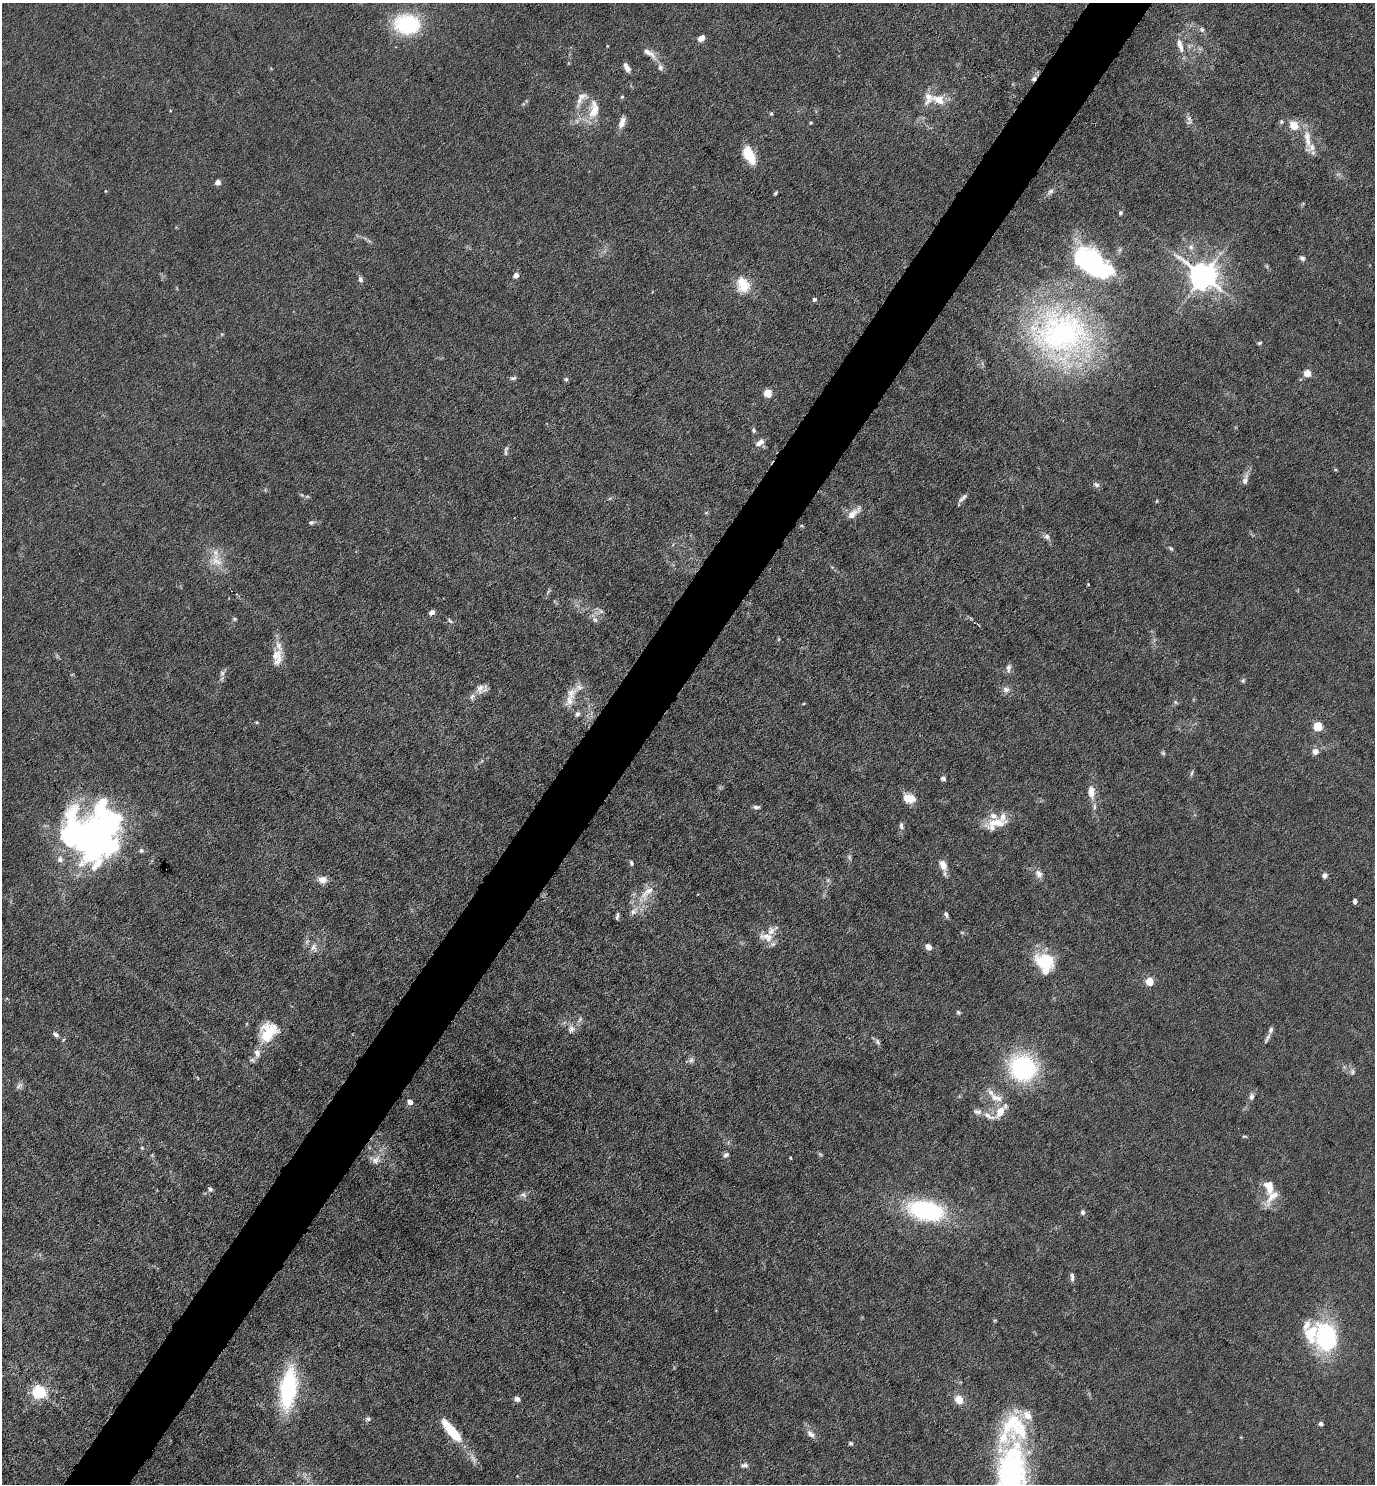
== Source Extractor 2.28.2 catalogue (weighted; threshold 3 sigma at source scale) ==
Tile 7 of 4 x 4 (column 3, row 2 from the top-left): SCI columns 2897-4269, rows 2965-4446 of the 5934 x 5928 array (HDU 1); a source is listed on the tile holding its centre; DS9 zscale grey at full resolution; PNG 1377 x 1486 px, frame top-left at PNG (2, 3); no overlay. Shown black and unused: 5% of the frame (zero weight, under 4 of 8 exposures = <1% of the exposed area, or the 3 px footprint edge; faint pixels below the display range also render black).
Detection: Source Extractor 2.28.2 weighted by HDU 2 'WHT'; one run over the whole footprint, this tile lists its part. Background 0.0371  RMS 0.0027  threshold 0.011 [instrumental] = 3 sigma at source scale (4.09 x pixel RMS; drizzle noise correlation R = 1.36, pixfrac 0.8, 0.05/0.05 arcsec/px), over >= 5 px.
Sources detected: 175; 5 inside a brighter object's white glare — not listed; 24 inside a brighter listed object's ellipse — not listed separately; the other 146 listed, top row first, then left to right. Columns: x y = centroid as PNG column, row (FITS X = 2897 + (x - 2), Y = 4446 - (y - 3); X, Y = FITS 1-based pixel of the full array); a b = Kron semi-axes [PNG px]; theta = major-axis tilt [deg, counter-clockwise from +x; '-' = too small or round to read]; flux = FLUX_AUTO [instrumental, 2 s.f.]
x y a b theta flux
407 24 22 17 -5 25
1202 30 7 7 - 0.75
701 38 6 5 - 2.4
1180 45 22 8 -71 2.7
649 53 24 7 -36 2.3
627 67 11 5 -60 1.6
1034 79 8 6 53 0.94
581 96 28 15 62 3.8
622 97 5 4 - 0.32
939 100 21 12 -22 4.4
594 110 29 13 81 5.2
771 114 5 4 - 0.37
1189 118 9 6 -73 0.99
622 122 14 7 70 2
1281 122 6 6 - 0.52
811 123 4 3 - 0.26
1294 125 11 9 -55 3.7
1307 139 37 9 -86 3.8
748 154 14 9 -70 8
218 182 4 4 - 2.5
105 191 3 3 - 0.23
1050 191 12 6 49 1
775 193 5 3 - 0.35
1303 203 6 3 20 0.29
1121 213 5 4 - 0.49
1191 247 9 8 - 1.2
1302 258 7 6 - 0.71
1090 263 28 17 -42 53
516 275 6 5 - 1.1
1203 276 9 8 - 360
360 279 7 5 -79 0.8
743 285 21 16 -70 5.9
814 299 6 5 - 0.51
222 334 6 3 18 0.27
1061 334 73 64 -6 78
1259 343 5 4 - 0.4
1307 373 5 5 - 5.9
513 378 9 5 2 0.57
566 379 6 6 - 0.45
768 393 5 5 - 9.1
753 430 7 5 -68 0.49
758 443 8 7 - 1.1
505 452 11 4 90 0.54
1335 470 5 4 - 0.28
1245 479 18 7 75 1.6
1096 485 9 6 -31 0.74
307 496 7 4 1 0.43
964 497 11 6 46 0.88
610 498 6 4 18 0.35
1157 501 5 3 - 0.23
706 513 6 3 19 0.3
852 514 18 9 44 2.4
311 522 7 5 13 0.62
1047 536 9 7 -12 0.98
1171 548 8 5 -45 0.47
216 560 21 18 -44 4.9
1088 584 3 3 - 0.19
548 591 10 3 50 0.43
601 611 8 5 -36 0.7
432 612 6 5 - 1.2
234 619 6 4 -21 0.37
595 620 8 5 -30 0.81
450 621 9 4 -41 0.44
778 639 6 4 -71 0.28
276 655 18 13 67 2.9
1008 668 11 7 82 1.1
222 673 8 6 75 0.82
1243 681 7 5 49 0.44
579 687 13 9 14 1.7
480 689 15 11 86 2.1
1006 690 10 9 - 1.2
569 701 17 12 74 2.9
1175 702 6 5 - 0.43
804 703 5 3 - 0.22
577 714 7 6 - 0.81
1318 726 5 5 - 13
1315 751 7 6 - 1.6
1163 753 6 5 - 0.4
1192 773 9 4 72 0.49
943 778 6 5 - 0.69
1091 792 18 9 -87 2.9
909 798 14 11 -18 3.4
756 807 9 5 -1 0.71
996 823 32 12 16 5.3
901 826 10 6 -84 0.75
93 833 46 34 56 61
141 850 7 6 - 0.55
849 857 7 5 -48 0.49
631 863 7 4 -71 0.5
943 865 10 7 -65 3
1039 874 12 9 -57 1.6
1325 875 6 6 - 0.93
322 880 10 7 -9 2.4
647 892 29 10 45 4.6
1355 901 6 4 -80 0.59
946 914 8 4 -70 0.63
617 916 9 4 82 0.57
962 932 6 4 -1 0.31
766 937 23 12 -12 3.3
928 947 6 5 - 1.8
314 948 14 11 -72 2.1
1046 961 21 16 -29 12
1150 981 5 5 - 8.4
958 1012 6 5 - 0.42
580 1019 10 5 48 0.75
571 1029 12 10 65 1.6
268 1033 23 16 58 9.7
56 1034 9 6 -32 0.83
1267 1038 17 5 63 0.92
878 1042 9 5 -55 0.7
252 1060 9 5 -15 0.62
691 1060 9 6 57 0.87
1023 1068 25 23 -39 35
1352 1072 9 7 89 0.87
19 1086 11 6 44 0.84
1251 1097 8 6 83 0.91
996 1098 22 11 -20 4
410 1102 5 4 - 1.9
1000 1112 16 9 57 3.7
988 1116 20 8 -28 2.2
1244 1136 7 4 -5 0.32
142 1148 5 4 - 0.29
820 1154 7 4 -36 0.37
726 1155 7 5 39 0.75
790 1158 3 3 - 0.22
376 1160 15 9 53 1.9
1269 1186 23 13 -72 4
210 1189 7 5 -61 0.66
523 1195 10 7 -20 0.95
926 1211 27 14 -11 42
1083 1212 6 5 - 0.71
1072 1277 12 5 -86 0.89
995 1320 6 3 19 0.25
1326 1337 25 19 -84 29
288 1389 38 15 82 32
39 1392 6 6 - 49
517 1399 6 5 - 1
959 1400 10 8 -56 3.2
1027 1415 14 9 -15 3.9
368 1419 7 5 8 0.58
1321 1424 5 5 - 0.73
452 1431 31 9 -50 10
811 1434 14 8 -42 1.5
851 1443 5 5 - 0.43
744 1465 10 7 11 0.91
1010 1474 67 36 -81 68
Overlapping masked pixels (flux is a lower limit): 1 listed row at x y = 1034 79
Isophote crosses this tile's border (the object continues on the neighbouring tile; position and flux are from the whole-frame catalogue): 1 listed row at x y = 1010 1474